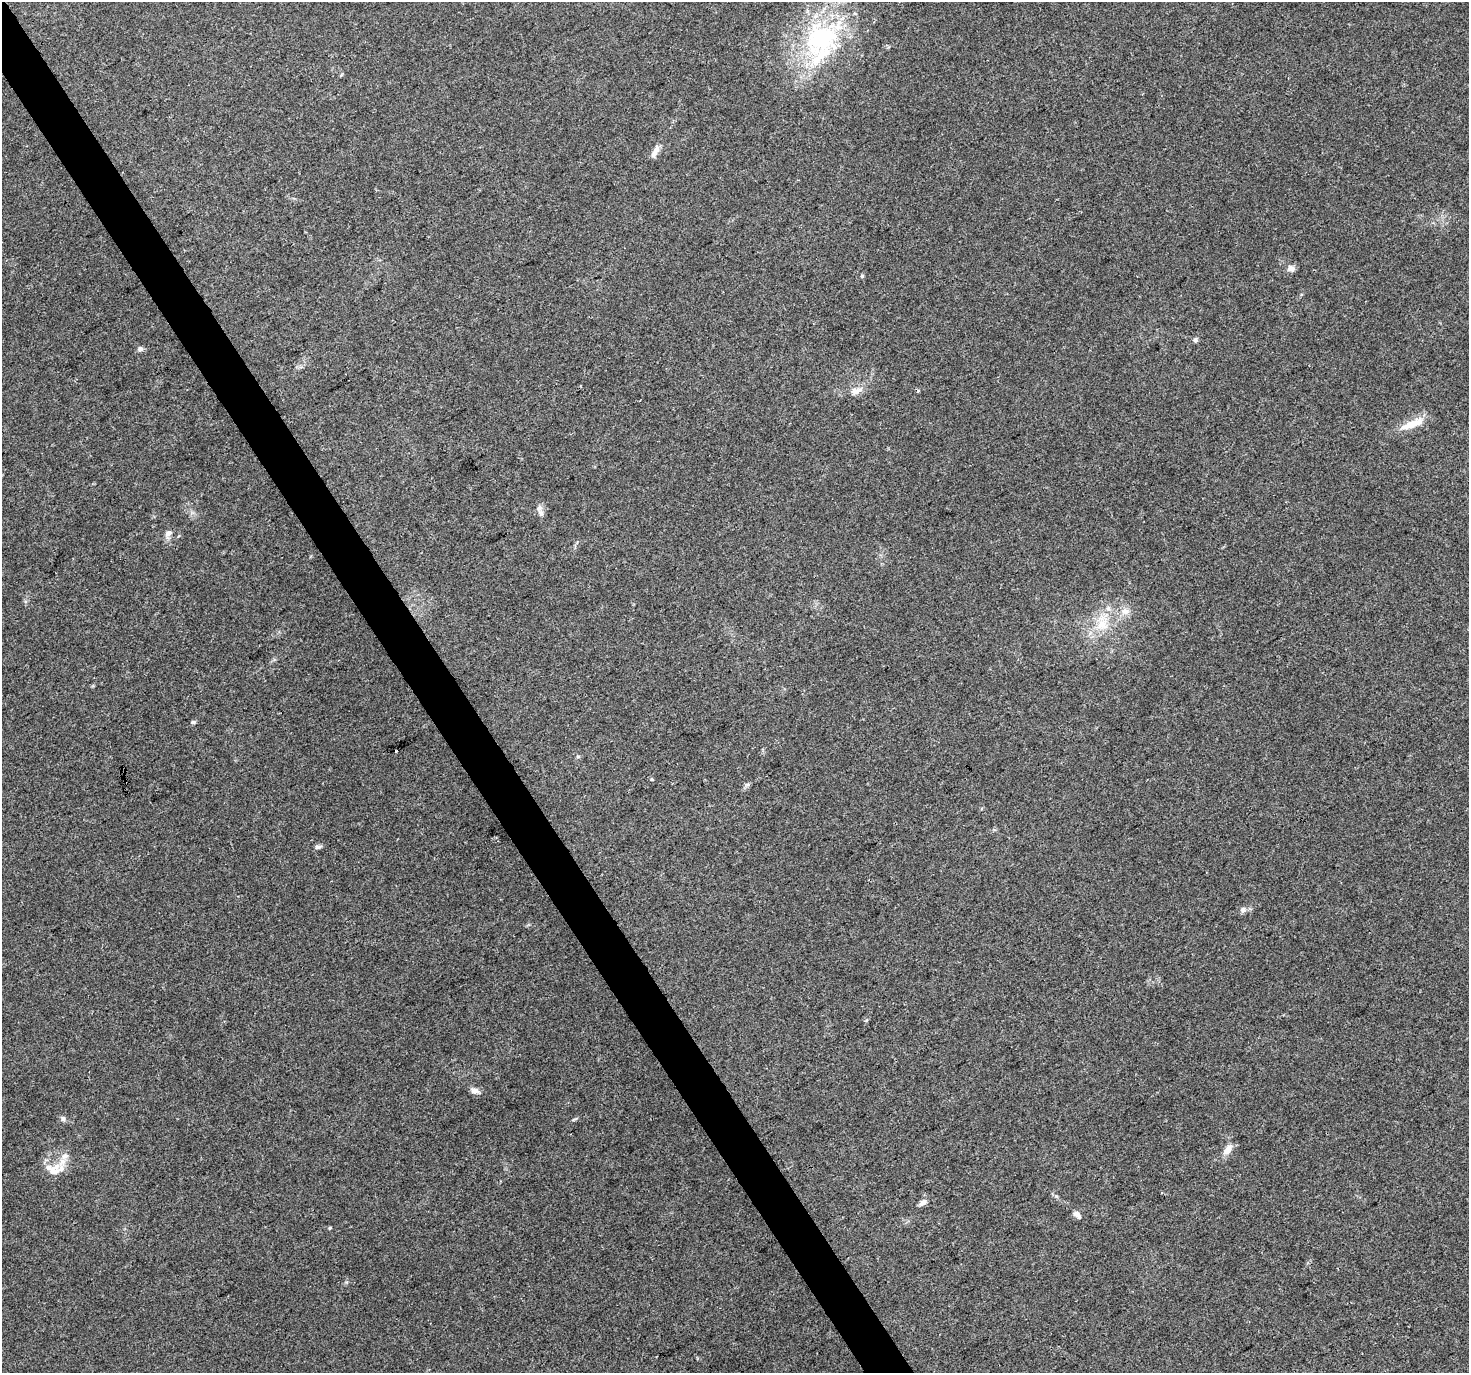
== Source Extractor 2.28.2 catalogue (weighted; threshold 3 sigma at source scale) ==
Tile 11 of 4 x 4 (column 3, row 3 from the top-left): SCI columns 2936-4402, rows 1547-2917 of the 5868 x 5773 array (HDU 1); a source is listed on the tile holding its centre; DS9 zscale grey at full resolution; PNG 1471 x 1375 px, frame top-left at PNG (2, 2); no overlay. Shown black and unused: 3% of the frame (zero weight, under 3 of 4 exposures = <1% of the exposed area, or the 3 px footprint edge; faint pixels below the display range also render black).
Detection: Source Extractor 2.28.2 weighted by HDU 2 'WHT'; one run over the whole footprint, this tile lists its part. Background 0.0767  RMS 0.0047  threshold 0.0213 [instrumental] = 3 sigma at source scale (4.5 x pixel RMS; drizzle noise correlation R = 1.50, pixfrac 1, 0.0396/0.0396 arcsec/px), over >= 5 px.
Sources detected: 33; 1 cosmic-ray / hot-pixel residue — not listed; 7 inside a brighter listed object's ellipse — not listed separately; the other 25 listed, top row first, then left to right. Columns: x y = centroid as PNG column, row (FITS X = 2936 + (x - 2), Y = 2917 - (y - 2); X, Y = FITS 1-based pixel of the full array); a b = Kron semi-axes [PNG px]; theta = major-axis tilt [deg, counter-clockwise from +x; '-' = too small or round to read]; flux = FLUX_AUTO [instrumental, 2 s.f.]
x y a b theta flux
821 38 54 47 46 68
655 151 18 7 60 3.1
1291 268 9 7 -26 2.5
862 276 4 4 - 0.66
1195 340 6 6 - 1
140 349 6 6 - 1.7
856 391 18 8 16 3.8
918 391 4 4 - 0.45
1410 425 18 11 13 5.7
539 508 9 7 72 2
168 533 9 7 37 2.3
1125 611 12 10 6 3.7
1102 624 21 16 54 12
193 722 6 5 - 0.77
578 756 6 4 -1 0.62
652 779 5 3 - 0.43
318 847 9 5 7 1.2
1243 910 8 7 - 1.7
474 1090 10 7 -18 2.4
63 1119 7 6 - 1.1
1228 1149 14 8 52 3.9
54 1171 21 14 57 7.6
923 1202 9 6 33 2.3
1077 1214 12 6 -49 2
330 1228 4 3 - 0.5
Unlisted compact peaks at least as high as the median listed source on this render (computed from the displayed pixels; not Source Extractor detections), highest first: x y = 1056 1196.